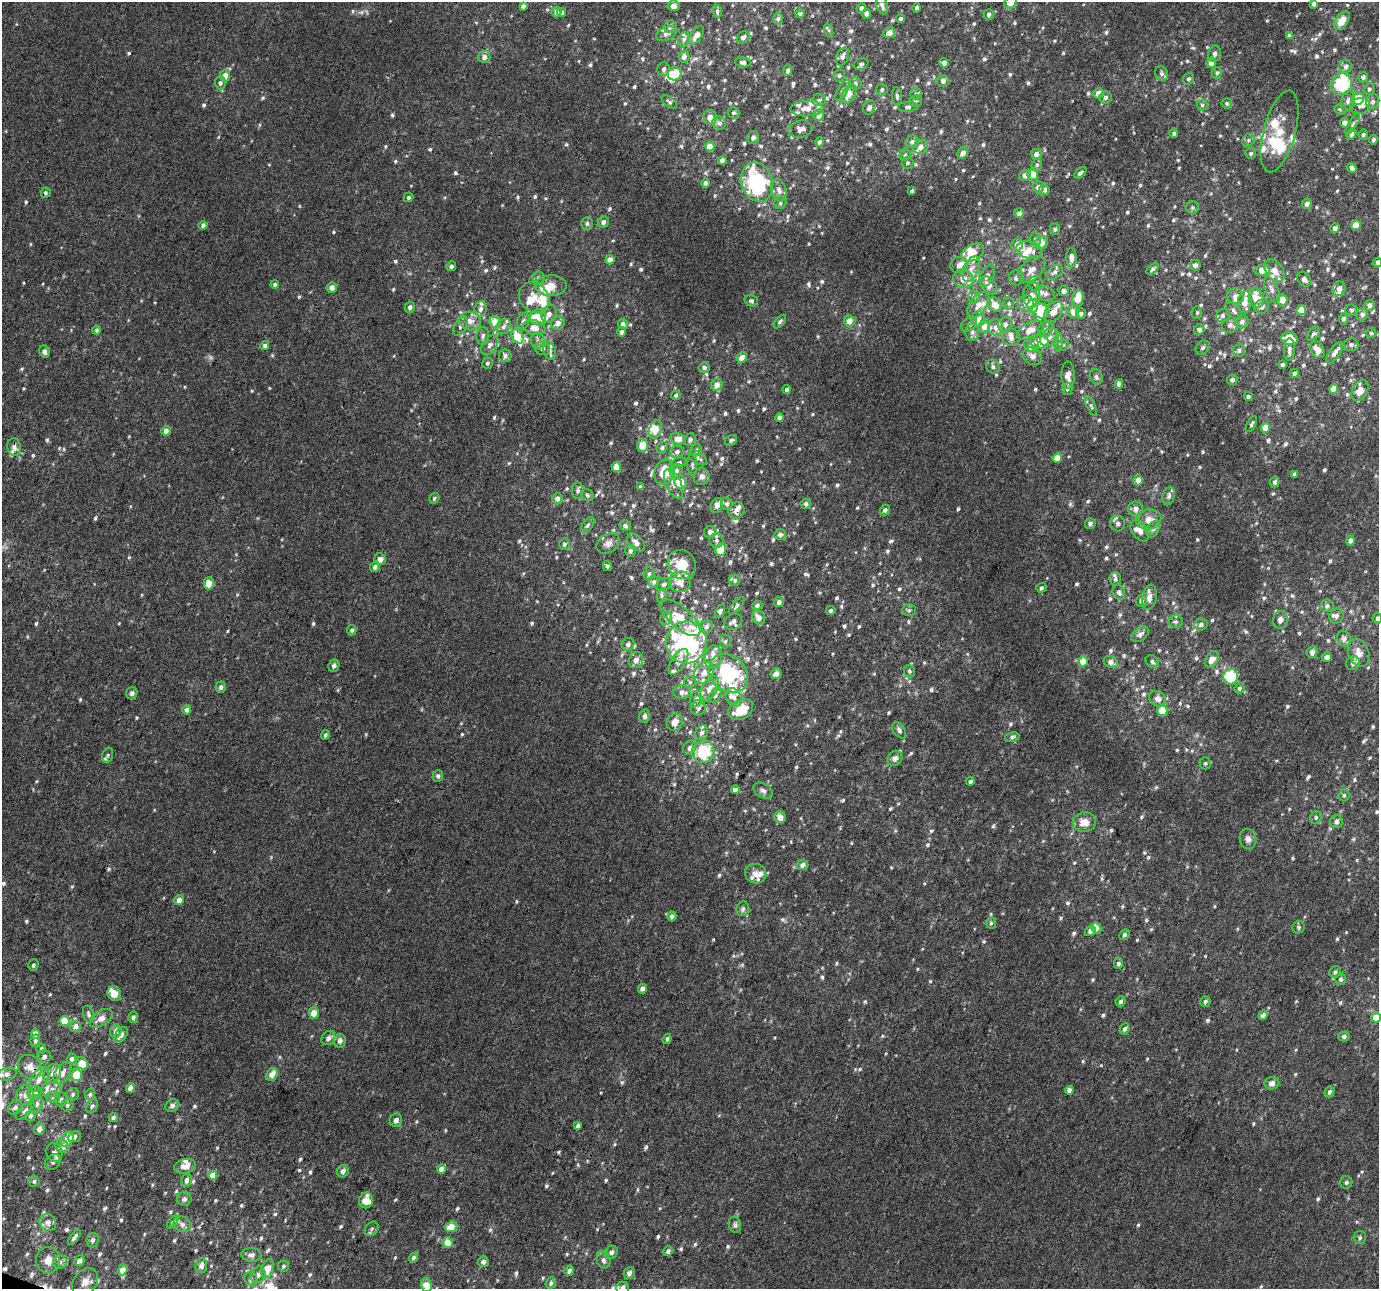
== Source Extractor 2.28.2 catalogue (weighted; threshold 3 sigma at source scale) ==
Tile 7 of 4 x 4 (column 3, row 2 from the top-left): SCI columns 2807-4183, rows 2907-4193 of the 5607 x 5748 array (HDU 1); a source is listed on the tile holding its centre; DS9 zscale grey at full resolution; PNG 1381 x 1291 px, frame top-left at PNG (2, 2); each listed source drawn as its Kron ellipse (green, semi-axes under 4 px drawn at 4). Shown black and unused: <1% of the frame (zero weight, under 3 of 4 exposures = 6% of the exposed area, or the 3 px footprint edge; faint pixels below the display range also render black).
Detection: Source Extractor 2.28.2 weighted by HDU 2 'WHT'; one run over the whole footprint, this tile lists its part. Background 0.00237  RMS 0.0038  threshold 0.017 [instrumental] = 3 sigma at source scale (4.5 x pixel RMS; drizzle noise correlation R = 1.50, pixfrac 1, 0.0396/0.0396 arcsec/px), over >= 5 px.
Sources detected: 977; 2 inside a brighter object's white glare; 2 cosmic-ray / hot-pixel residue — neither listed nor drawn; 94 inside a brighter listed object's ellipse — not listed separately; of the other 879, all 500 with FLUX_AUTO >= 0.745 (the completeness limit of this list) listed and drawn (379 fainter detections not listed), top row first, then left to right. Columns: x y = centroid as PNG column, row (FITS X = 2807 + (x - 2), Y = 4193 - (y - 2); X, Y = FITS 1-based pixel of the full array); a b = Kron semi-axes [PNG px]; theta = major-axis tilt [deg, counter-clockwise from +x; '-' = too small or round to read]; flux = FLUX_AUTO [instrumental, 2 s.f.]
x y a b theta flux
1011 3 7 5 25 2.5
1314 4 4 4 - 1.2
882 5 9 5 -71 1.8
523 6 4 4 - 1.1
673 6 6 5 - 1.8
861 8 5 4 - 1.2
917 8 4 4 - 0.81
717 11 6 5 - 0.78
556 12 5 5 - 1.4
562 12 4 4 - 0.82
800 14 4 4 - 0.96
866 14 5 4 - 1.6
989 14 5 5 - 1.2
778 19 6 5 - 0.88
901 19 5 4 - 0.78
1342 21 10 6 57 5.3
671 27 6 6 - 1
829 30 7 4 -70 0.84
889 33 6 5 - 2.5
666 34 10 6 21 1.6
697 35 10 5 58 2.7
1289 36 4 4 - 1
743 37 7 5 43 1.4
684 39 7 5 70 1.1
1215 54 8 6 77 1.1
484 57 6 6 - 2
684 57 6 5 - 1.9
843 57 9 6 68 1.6
743 62 8 5 -6 1.2
944 63 5 4 - 1.4
1211 63 5 5 - 2.7
861 64 8 5 23 0.81
1346 67 6 6 - 1.3
664 69 7 6 - 1.2
788 70 6 4 82 1.1
1162 73 8 6 -63 0.97
1217 73 6 5 - 0.8
675 74 7 6 - 8.1
225 76 6 5 - 3.4
839 76 6 6 - 0.81
1363 77 5 5 - 1.5
1189 79 6 5 - 0.92
943 81 6 6 - 1.4
220 83 6 5 - 1.3
855 83 6 6 - 1.1
1342 84 11 10 - 21
882 89 6 5 - 0.83
1369 89 6 5 - 0.85
843 90 11 4 60 1
1098 93 5 5 - 2.6
849 94 10 6 62 4.1
916 94 6 5 - 0.78
897 96 9 5 -85 0.9
1106 97 6 6 - 1.3
1358 99 6 5 - 7.9
819 100 7 5 2 0.89
915 101 6 6 - 1
1348 101 11 6 76 1.7
669 102 9 5 -37 0.83
1373 102 7 6 - 1.2
1227 103 5 5 - 0.76
1202 105 5 5 - 0.78
1360 106 10 8 8 2.2
908 107 10 5 1 1.1
869 108 7 6 - 1.7
807 109 16 7 3 3.7
1340 109 6 6 - 0.84
733 113 6 5 - 0.84
819 115 6 5 - 2.4
710 117 7 6 - 3.2
719 123 7 6 - 1.4
1345 123 5 4 - 2.3
1353 124 12 4 57 0.83
800 129 12 8 12 2
1280 131 42 16 75 14
1174 133 5 4 - 0.77
1352 134 6 4 61 1.1
1363 135 5 5 - 0.87
753 138 6 6 - 1.2
1248 140 7 6 - 0.87
1373 140 4 4 - 0.99
819 142 5 4 - 1
912 142 7 6 - 1.5
710 147 4 4 - 4.7
921 147 7 6 - 2.1
963 153 6 5 - 2.3
1251 153 5 5 - 0.84
1036 154 5 5 - 2.2
905 155 6 5 - 0.77
722 160 4 4 - 2.2
908 163 6 5 - 0.84
1037 165 6 5 - 0.78
1352 168 5 4 - 1
1080 173 7 4 40 1
1033 174 5 5 - 5.9
1025 175 5 5 - 1.9
757 182 20 15 -71 34
706 183 4 4 - 1.2
1038 187 6 5 - 1.8
779 190 11 7 -74 2.2
1044 190 5 5 - 1.5
912 191 4 3 - 0.83
45 193 5 5 - 0.77
408 197 5 4 - 0.76
780 203 6 6 - 0.91
1307 204 5 5 - 1.7
1192 208 6 6 - 0.91
1019 213 5 5 - 1.4
603 222 5 5 - 1.5
587 223 6 6 - 1
203 225 4 4 - 1.2
1356 225 5 5 - 4.4
1335 228 4 4 - 1.7
1055 229 6 5 - 0.86
1035 239 7 5 87 0.95
1041 243 7 6 - 4
1017 245 6 5 - 3.1
1029 250 13 8 -16 4.2
972 253 12 8 29 5.6
1071 258 9 5 -87 2.2
610 260 4 4 - 2.3
1378 262 4 4 - 0.95
959 265 8 8 - 2.2
1195 265 5 5 - 1.7
451 266 5 4 - 1.2
971 269 14 7 65 2.8
1032 269 16 10 45 3.7
1152 269 7 4 39 0.75
1262 270 8 5 6 4
1275 271 13 8 -53 3.4
1055 272 9 6 35 1.4
987 276 12 6 64 1.7
538 278 6 6 - 0.92
1016 278 7 7 - 1.2
964 279 10 9 - 3.8
1304 279 8 6 -52 1.3
1036 283 7 7 - 1.6
275 284 4 4 - 0.88
989 285 10 7 -51 2.7
551 286 16 10 1 4.7
332 288 5 5 - 2.1
1339 289 7 6 - 2.4
1272 290 14 6 -68 2
1064 291 5 5 - 1.8
1046 294 10 7 -29 1.8
1032 295 13 8 87 2.4
1236 296 8 8 - 2.2
974 297 6 6 - 0.99
534 298 17 14 -43 5.7
1078 298 8 5 79 5.3
1256 298 10 7 -70 5.7
1282 300 5 5 - 4.8
751 301 7 5 -13 0.89
1245 302 11 6 83 3.7
1009 303 6 5 - 0.75
1026 303 8 7 - 2.4
978 305 15 8 54 3.7
995 305 8 6 -44 3.9
1369 305 5 5 - 1.8
1033 306 6 5 - 13
410 307 5 5 - 1.5
1262 307 7 7 - 1.6
481 309 7 6 - 1.7
1301 310 5 5 - 5.5
1351 310 6 5 - 0.78
1040 311 9 7 -30 8.9
1234 311 10 5 -50 1.2
1053 312 11 7 54 3.3
1073 312 6 6 - 2.6
1197 312 6 5 - 0.81
549 314 9 7 63 1.6
1081 314 5 5 - 0.96
1362 314 6 6 - 1.6
1223 316 7 6 - 1.1
538 317 8 7 - 5.8
978 319 8 6 80 3.3
1344 319 5 4 - 1.1
470 321 11 9 -10 2.7
523 321 8 6 70 1.3
849 321 5 5 - 3.3
495 322 6 5 - 7.6
780 322 8 4 50 0.83
1242 322 7 6 - 1.4
558 323 7 6 - 2.3
623 324 5 5 - 1.4
969 324 9 6 37 1.2
1005 325 7 7 - 1.7
1230 325 8 7 - 1.5
460 326 10 5 62 1.2
504 327 8 6 47 1.6
984 327 6 5 - 4
996 327 8 7 - 2.3
534 328 11 7 -15 3.8
1045 329 8 7 - 1.5
96 330 4 4 - 0.81
1030 330 14 8 27 4.5
1199 330 5 5 - 1.6
622 332 5 4 - 1.2
972 332 8 7 - 1.5
1371 333 5 5 - 0.78
1313 334 8 5 57 0.9
483 336 9 6 88 1.3
517 336 7 5 -64 6.3
1049 337 10 7 44 2.4
1011 338 9 8 - 2.2
1289 339 8 6 -17 7
538 341 8 7 - 1.3
1039 342 9 7 -3 8.1
1059 342 9 4 -90 0.92
1351 344 7 6 - 0.98
490 345 11 7 56 1.8
1032 345 7 7 - 1.6
1063 345 5 5 - 0.81
265 346 4 4 - 1.1
542 348 8 6 -20 1.5
1203 348 8 6 43 1
1239 350 6 6 - 1.1
1289 350 11 5 88 1.4
1318 350 9 6 -61 4
550 351 9 6 -73 1.6
44 352 6 5 - 1.4
1335 353 12 5 55 1.8
505 356 6 6 - 1.3
1033 356 10 8 -36 2.3
742 358 5 5 - 2.6
487 363 5 5 - 0.77
1283 365 4 3 - 0.8
704 367 5 5 - 1.1
993 367 7 6 - 1.1
1294 373 4 4 - 0.84
1068 375 14 6 -88 3.6
1096 377 8 6 -64 1.2
1232 380 5 5 - 1.1
1119 384 4 4 - 2.3
717 385 6 5 - 2.5
1067 389 6 5 - 0.81
1334 389 4 4 - 4.1
787 390 4 4 - 0.9
1360 391 11 7 62 3.6
676 395 5 4 - 0.77
1248 396 4 4 - 0.89
1091 406 11 4 -64 0.87
779 418 4 4 - 1.3
1251 424 8 4 62 0.76
1265 428 5 4 - 5.7
656 429 9 6 73 4.3
166 431 5 4 - 1.7
678 439 8 5 -14 3.2
690 440 6 5 - 1.3
731 440 6 5 - 0.93
642 445 6 5 - 5.8
14 447 9 7 -78 1.9
662 448 6 5 - 0.84
696 450 6 5 - 0.93
677 452 7 6 - 1.2
698 458 10 5 -34 1.3
1057 458 5 4 - 5.9
679 462 8 4 13 0.75
692 465 11 4 -87 0.92
616 467 5 4 - 3.8
676 471 7 6 - 1.6
664 472 12 10 73 9.9
1295 474 4 3 - 1.3
702 477 8 8 - 2.1
1138 480 5 5 - 2.6
680 482 7 6 - 6.9
1275 482 5 5 - 1.3
674 484 16 7 -64 2.9
640 487 4 3 - 0.89
578 491 8 6 87 1.1
587 495 7 5 -35 0.77
1169 496 9 6 77 1.2
434 498 6 4 57 0.75
557 499 5 5 - 1.9
727 504 6 6 - 1.2
806 504 5 5 - 1.1
717 505 7 6 - 2
1136 509 7 7 - 2.2
885 510 5 5 - 1.2
736 511 8 7 - 2.1
1149 519 13 10 12 4.2
1090 524 5 5 - 1.2
1118 524 8 7 - 1.4
588 525 9 5 55 0.95
625 526 6 5 - 1.1
1153 530 9 6 61 1.3
1140 531 12 7 -57 2.9
710 532 6 6 - 1.6
780 535 6 5 - 1.5
717 540 7 7 - 1.2
1350 541 5 4 - 1.3
608 543 13 9 30 2.3
636 543 11 6 -43 2
564 544 6 5 - 0.98
721 550 6 5 - 6.5
630 551 6 5 - 1.1
380 559 6 6 - 2.1
682 565 15 13 -52 10
607 566 5 4 - 0.9
375 567 5 5 - 1.2
649 574 7 5 72 0.82
1115 579 7 5 -85 0.92
735 580 6 5 - 0.79
654 582 6 5 - 1.1
680 582 11 10 - 4.3
209 583 6 5 - 4.1
664 584 8 5 31 1.1
1041 588 5 4 - 0.8
1119 592 8 6 -67 1.3
662 595 7 5 -89 0.79
1149 597 13 7 80 2.9
1141 601 6 5 - 1.3
779 602 5 5 - 1.2
757 605 5 4 - 1.1
737 606 11 4 51 0.85
1327 606 6 6 - 1.2
831 610 5 4 - 0.89
909 610 7 5 2 0.82
720 611 7 4 67 0.86
1336 616 8 6 56 1.2
759 617 7 6 - 3.1
666 618 7 5 67 1
680 618 25 10 -41 6.2
1377 618 5 4 - 0.81
1280 620 9 7 80 1.9
733 622 9 8 - 1.6
1176 622 7 6 - 0.9
1201 624 7 6 - 1.2
706 627 7 6 - 1.2
352 630 5 5 - 0.79
1140 634 10 6 37 1.5
1344 639 8 7 - 1.6
725 641 7 5 86 0.88
686 642 21 20 - 53
628 644 6 6 - 1.2
1312 652 6 5 - 1.8
1359 653 14 10 -69 3.8
713 657 11 8 79 2.6
1327 657 5 5 - 1.9
1212 659 9 6 60 2.7
636 660 8 7 - 2.2
1083 661 5 5 - 3.9
1152 661 7 5 -44 1
678 662 14 7 57 2.5
1111 662 7 5 -28 2.1
1353 663 7 6 - 1.8
334 666 6 5 - 1.1
909 671 6 5 - 0.83
704 673 12 9 57 3.2
728 673 21 17 -44 37
776 674 5 5 - 2.1
1231 677 7 7 - 14
690 682 6 6 - 0.76
221 687 6 5 - 1
1239 688 5 5 - 0.89
709 689 14 7 58 3.2
682 692 8 6 3 2.1
132 693 6 5 - 0.92
715 695 8 5 51 0.8
734 697 10 7 -57 1.9
696 699 8 6 80 1.4
1158 699 9 7 -30 2.3
698 708 8 7 - 1.7
741 709 13 9 29 11
187 710 5 4 - 1.2
1162 711 5 5 - 5.9
645 716 7 5 77 1.1
675 722 9 7 59 3
899 730 9 5 -57 1.2
702 733 7 6 - 1.4
325 735 5 4 - 0.8
1012 737 7 4 11 0.74
690 748 7 6 - 1.3
703 752 11 11 - 19
108 755 8 5 74 0.91
895 758 8 7 - 1.8
1205 763 6 5 - 0.79
438 776 5 5 - 1.1
970 781 4 3 - 0.94
735 789 4 4 - 1.8
763 791 10 7 -32 1.4
1344 795 6 5 - 0.76
780 817 6 5 - 3.2
1316 817 6 5 - 0.93
1336 821 6 6 - 1.5
1085 822 11 10 - 4.5
1248 839 10 8 -79 1.8
803 865 5 5 - 2
756 874 11 9 -22 3.2
179 900 5 4 - 2.4
743 909 7 6 - 1.1
672 916 5 4 - 1.1
991 923 5 5 - 0.75
1299 927 6 6 - 0.86
1096 928 5 5 - 2.5
1090 931 5 5 - 1.4
1124 935 5 4 - 0.88
1118 964 5 4 - 1.2
33 965 6 5 - 0.87
1335 972 6 5 - 0.81
1341 979 6 5 - 0.96
642 989 5 4 - 1.9
114 994 8 6 -61 4.3
1121 1001 5 5 - 0.98
1205 1001 5 5 - 0.82
314 1013 6 5 - 4
88 1014 8 5 -72 1
1263 1015 5 4 - 1.5
133 1017 6 5 - 1.1
1376 1017 5 5 - 4.4
101 1018 13 7 35 3.1
64 1021 5 5 - 11
75 1026 6 5 - 2.2
1125 1029 6 4 65 1.1
116 1031 7 5 76 1.7
35 1034 5 4 - 3.2
121 1035 9 5 54 1.9
1344 1036 5 5 - 1
328 1038 8 6 47 1.7
667 1039 5 4 - 0.89
35 1041 6 4 78 0.81
340 1041 6 6 - 2
41 1049 5 4 - 0.77
44 1056 7 6 - 1.4
72 1059 5 4 - 1.2
82 1063 6 5 - 6.9
30 1067 13 11 -45 4.5
62 1073 12 7 59 2.6
7 1074 9 6 14 1.8
52 1074 10 7 52 2.4
272 1074 7 5 58 3.3
77 1075 6 5 - 9.4
39 1080 14 8 57 3.5
1272 1083 7 6 - 1.9
130 1088 4 4 - 2.3
52 1089 10 7 5 2.7
1069 1090 4 4 - 2
1330 1092 6 5 - 1.1
34 1093 7 6 - 3
73 1094 6 6 - 0.88
25 1095 10 8 90 3
90 1095 6 5 - 0.75
53 1097 6 5 - 1
61 1099 7 6 - 1.2
37 1104 9 5 81 1.2
67 1105 6 6 - 0.85
172 1105 7 5 31 1.1
92 1106 8 5 62 1
15 1107 8 6 48 1.2
25 1111 12 5 43 1.2
31 1116 5 5 - 1.1
113 1117 4 4 - 0.89
396 1120 7 6 - 1.7
578 1126 4 3 - 1.4
39 1129 6 5 - 2
74 1137 7 5 24 1.7
67 1140 8 6 67 4.7
62 1146 7 6 - 3.3
55 1152 10 8 -70 1.6
53 1162 9 6 46 1.6
185 1166 11 7 12 3
442 1169 4 4 - 2.7
343 1171 6 5 - 1.9
213 1175 4 4 - 5.3
186 1180 6 5 - 1.5
34 1181 5 5 - 0.8
1346 1182 6 6 - 0.79
184 1199 7 7 - 1.3
366 1201 7 7 - 5.5
173 1222 7 4 52 0.75
48 1223 9 7 -49 1.9
182 1224 9 7 -23 2
735 1225 8 6 -74 1
451 1227 6 5 - 4.5
372 1229 8 6 46 1.1
74 1237 9 4 51 1.2
1360 1238 6 6 - 0.93
93 1240 7 6 - 1.2
448 1243 5 5 - 4.7
668 1251 5 4 - 1.1
611 1252 7 6 - 1.4
251 1255 10 7 -3 1.8
413 1257 5 4 - 0.75
48 1260 13 12 - 4
80 1260 6 5 - 1.9
603 1260 8 6 -71 1.3
60 1262 6 6 - 1.2
483 1262 5 5 - 1.4
201 1266 7 6 - 2
283 1266 5 5 - 0.8
268 1269 9 6 71 5.6
123 1270 5 4 - 3.2
569 1271 5 4 - 1.1
629 1273 6 5 - 1.2
258 1275 8 7 - 1.7
251 1279 7 6 - 1.1
85 1282 15 11 52 3.5
551 1283 6 5 - 0.86
426 1285 7 5 -71 4.8
623 1288 6 6 - 1.7
Overlapping masked pixels (flux is a lower limit): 4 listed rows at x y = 1053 312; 14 447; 736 511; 608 543
Isophote crosses this tile's border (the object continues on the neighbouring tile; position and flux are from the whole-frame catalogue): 6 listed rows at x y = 1011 3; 1378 262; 1377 618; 1376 1017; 426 1285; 623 1288